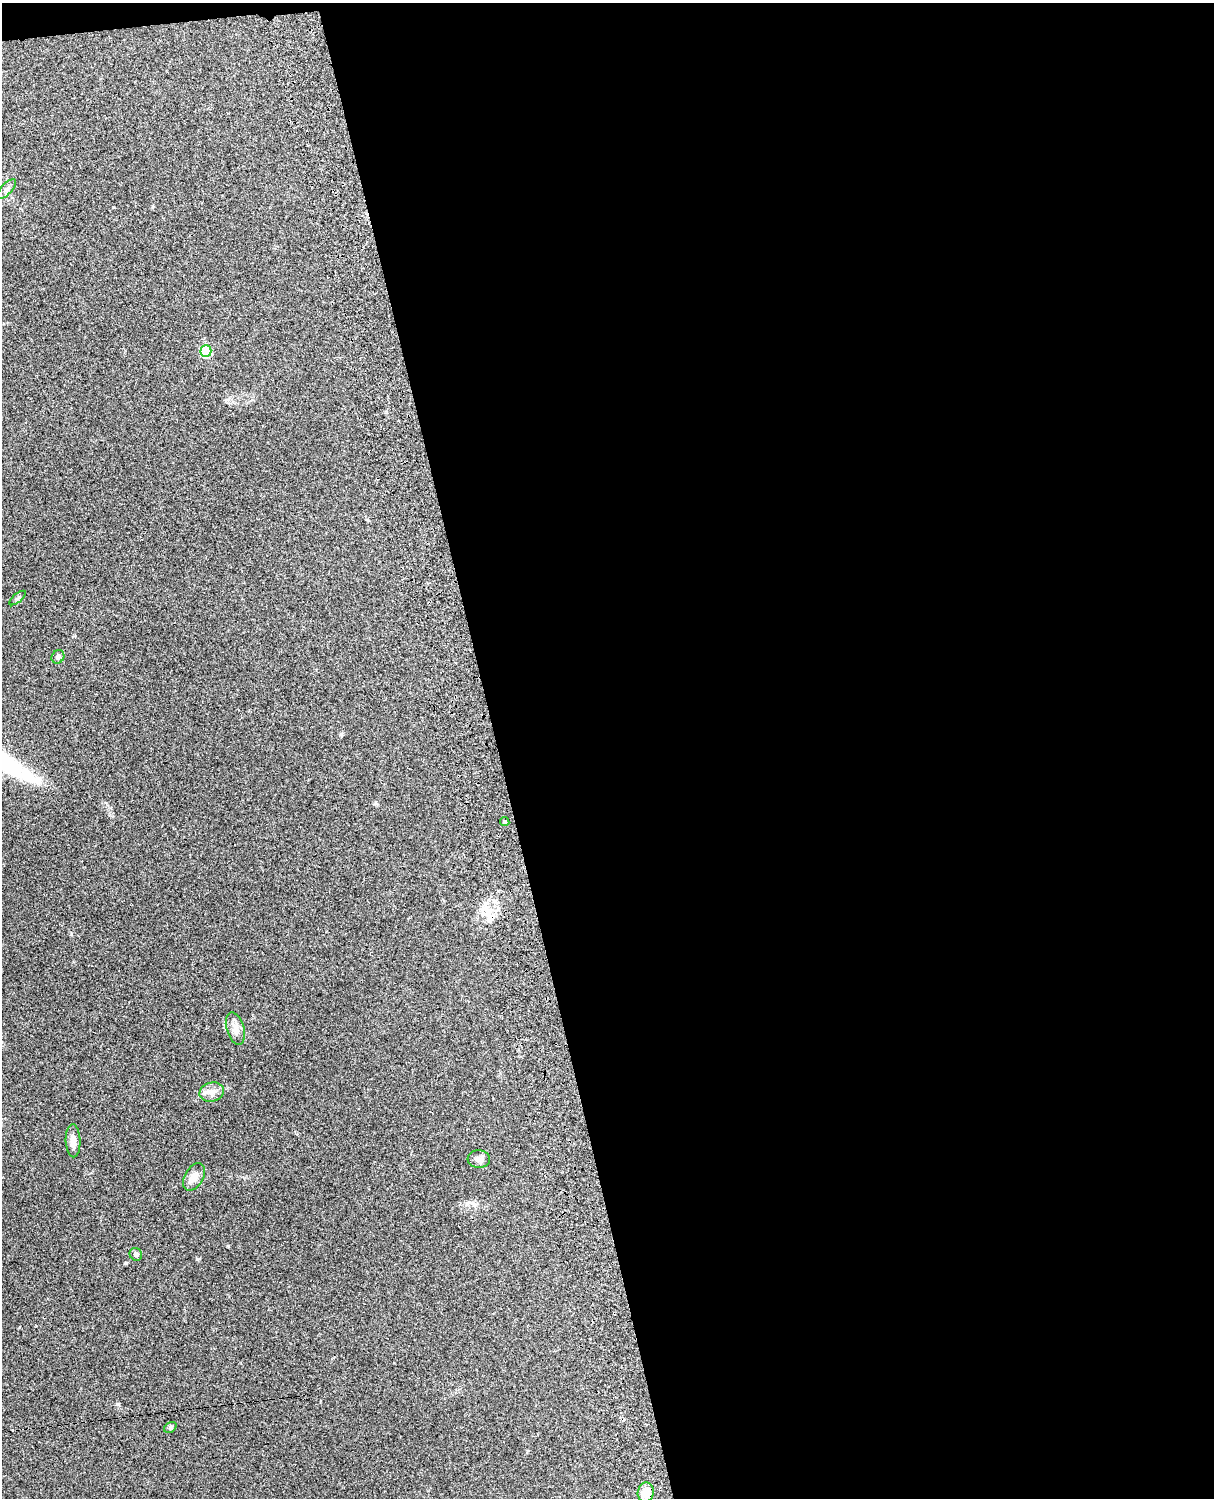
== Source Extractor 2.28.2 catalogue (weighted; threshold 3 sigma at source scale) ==
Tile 4 of 4 x 3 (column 4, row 1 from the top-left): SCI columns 3757-4968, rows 3156-4651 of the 5089 x 4927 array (HDU 1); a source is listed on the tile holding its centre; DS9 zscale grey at full resolution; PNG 1216 x 1500 px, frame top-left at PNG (2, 3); each listed source drawn as its Kron ellipse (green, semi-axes under 4 px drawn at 4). Shown black and unused: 60% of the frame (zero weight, under 3 of 4 exposures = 6% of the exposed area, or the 3 px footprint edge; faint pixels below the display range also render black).
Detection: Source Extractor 2.28.2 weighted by HDU 2 'WHT'; one run over the whole footprint, this tile lists its part. Background 0.277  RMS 0.0091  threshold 0.0411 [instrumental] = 3 sigma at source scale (4.5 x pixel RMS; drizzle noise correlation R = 1.50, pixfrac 1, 0.05/0.05 arcsec/px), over >= 5 px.
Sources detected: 14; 1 cosmic-ray / hot-pixel residue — neither listed nor drawn; the other 13 listed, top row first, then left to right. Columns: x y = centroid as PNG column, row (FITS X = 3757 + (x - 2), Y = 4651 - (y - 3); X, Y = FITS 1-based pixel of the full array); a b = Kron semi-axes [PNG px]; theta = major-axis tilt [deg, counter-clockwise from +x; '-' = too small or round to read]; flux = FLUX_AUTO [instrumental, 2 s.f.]
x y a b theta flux
7 189 12 5 46 3
206 351 6 5 - 41
18 598 10 3 40 1.4
58 657 7 6 - 1.9
505 822 5 4 - 1.7
235 1029 16 8 -73 6.9
212 1092 12 9 15 6.3
73 1141 16 7 -87 6.6
479 1159 11 8 -3 4.6
194 1177 15 9 59 7.3
136 1254 6 6 - 2.5
170 1427 7 5 35 1.5
646 1492 10 8 79 14
Unlisted compact peaks at least as high as the median listed source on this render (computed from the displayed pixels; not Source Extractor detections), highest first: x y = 197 1259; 228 1246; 118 1404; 71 934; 113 207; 341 734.